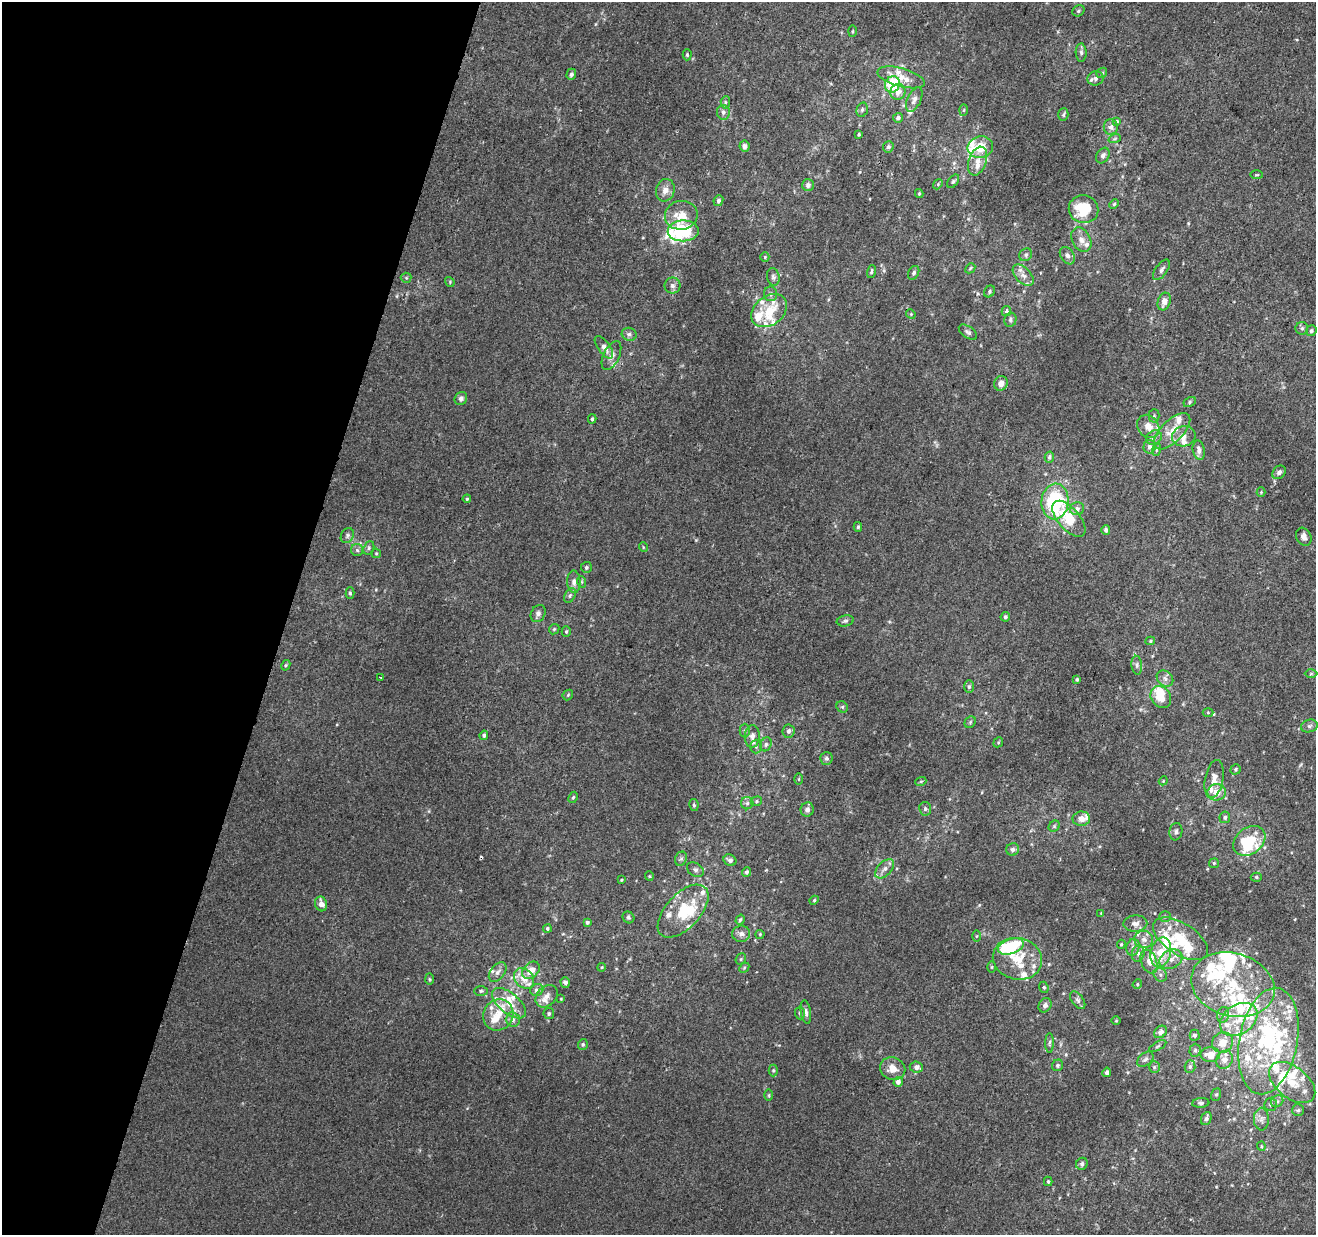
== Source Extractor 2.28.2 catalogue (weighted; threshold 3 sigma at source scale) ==
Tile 9 of 4 x 4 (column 1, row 3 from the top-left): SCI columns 21-1334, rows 1557-2789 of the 5290 x 5516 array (HDU 1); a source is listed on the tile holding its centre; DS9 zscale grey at full resolution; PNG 1318 x 1237 px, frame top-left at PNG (2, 2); each listed source drawn as its Kron ellipse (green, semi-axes under 4 px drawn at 4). Shown black and unused: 22% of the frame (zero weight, under 2 of 3 exposures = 2% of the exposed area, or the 3 px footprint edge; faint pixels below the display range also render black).
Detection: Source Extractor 2.28.2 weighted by HDU 2 'WHT'; one run over the whole footprint, this tile lists its part. Background 0.00623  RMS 0.0056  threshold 0.0254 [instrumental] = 3 sigma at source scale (4.5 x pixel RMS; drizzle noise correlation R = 1.50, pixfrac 1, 0.0396/0.0396 arcsec/px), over >= 5 px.
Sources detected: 323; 2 inside a brighter object's white glare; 4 cosmic-ray / hot-pixel residue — neither listed nor drawn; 86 inside a brighter listed object's ellipse — not listed separately; the other 231 listed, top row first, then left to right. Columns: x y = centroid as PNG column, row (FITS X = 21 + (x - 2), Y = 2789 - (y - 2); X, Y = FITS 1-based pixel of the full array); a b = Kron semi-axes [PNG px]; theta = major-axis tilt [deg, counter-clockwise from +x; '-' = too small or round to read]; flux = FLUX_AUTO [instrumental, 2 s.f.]
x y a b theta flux
1078 11 6 5 - 1
852 31 5 3 - 0.6
1081 53 9 5 -89 1.6
687 55 5 4 - 0.92
1102 73 6 4 45 0.83
571 74 6 5 - 1.4
901 77 24 9 -15 8.1
1095 78 8 7 - 2.2
892 84 8 7 - 37
898 92 8 7 - 4.2
914 99 13 6 64 2.9
725 102 6 4 84 0.89
862 110 7 5 74 1.4
964 110 6 4 88 0.79
723 112 7 6 - 2.1
1063 115 6 5 - 0.9
898 118 5 5 - 1.6
1117 121 4 3 - 2.8
1111 127 7 7 - 2.8
859 134 3 3 - 0.69
1115 138 6 4 20 0.86
744 146 5 5 - 1.9
888 147 6 5 - 1.3
980 147 13 10 11 10
1103 156 8 6 59 2.1
978 161 15 9 71 5
1257 175 6 3 -1 0.55
953 181 8 4 52 1.1
938 184 5 4 - 0.75
808 185 6 6 - 2.1
665 190 11 9 73 4.2
919 193 4 4 - 0.58
718 201 5 4 - 1.3
1114 204 5 4 - 0.71
1084 209 15 14 - 20
681 215 16 14 10 11
683 231 15 10 0 43
1081 240 13 9 -62 4.1
1026 255 7 6 - 1.3
1067 256 9 6 -56 2.4
765 257 5 4 - 0.64
970 268 6 4 46 0.66
1161 270 12 6 54 1.9
871 272 6 3 73 0.94
914 273 7 5 64 1.1
1023 275 13 7 -47 3.5
773 277 9 6 -80 1.5
406 278 5 5 - 0.73
450 282 5 4 - 0.64
672 286 8 8 - 2.1
989 291 6 5 - 1.2
770 294 7 6 - 1.7
1164 302 9 6 74 4.1
769 311 20 14 38 13
1006 311 5 4 - 1.8
911 314 5 4 - 0.64
1010 320 7 6 - 1.3
1302 328 6 6 - 1.3
1311 331 5 5 - 1.3
968 332 10 5 -35 1.7
629 334 7 6 - 1.7
604 347 13 6 -53 3.4
611 356 16 8 64 3.5
1001 383 7 6 - 3.5
461 398 7 6 - 1.9
1190 402 6 4 29 0.94
1154 416 6 5 - 0.87
592 419 4 3 - 0.92
1148 426 12 10 -50 5.2
1172 431 23 11 45 9
1184 436 12 10 12 4.3
1154 438 8 6 33 2
1149 447 7 6 - 2
1156 450 6 3 72 0.71
1199 450 10 6 -79 2.6
1049 457 5 4 - 1.5
1279 472 7 6 - 1.7
1261 492 4 4 - 0.53
467 499 4 3 - 0.62
1055 501 18 13 86 51
1077 509 7 6 - 2.3
1069 519 22 11 -49 16
858 527 5 4 - 0.96
1106 530 4 4 - 1.9
347 536 8 6 60 1.4
1304 537 9 7 -60 2.8
643 547 5 3 - 0.44
369 548 7 5 69 1.4
357 550 6 6 - 1.3
376 553 5 4 - 0.69
586 567 5 5 - 1.1
574 582 11 6 -87 2.6
582 582 6 3 -72 0.62
350 593 6 4 -89 0.94
570 596 8 5 63 1.3
538 614 9 7 60 2
1005 617 5 4 - 1.2
845 621 8 5 10 1.2
554 629 6 4 44 0.77
566 632 5 4 - 0.79
1150 641 5 4 - 0.79
286 665 5 4 - 0.76
1137 665 9 5 -85 1.4
1311 674 6 4 1 0.67
381 677 3 2 - 0.81
1077 679 4 3 - 0.85
1165 679 9 7 -43 2.3
969 687 6 5 - 1.1
568 695 6 4 47 0.76
1161 697 12 9 -56 10
842 707 6 5 - 0.89
1208 712 5 3 - 0.57
970 722 6 5 - 0.86
1309 726 8 6 16 1.6
745 730 7 5 89 1.2
788 731 6 6 - 1.8
484 735 5 4 - 1.3
752 736 11 7 89 3.8
998 742 5 4 - 0.67
766 744 7 5 62 1.3
756 747 7 5 90 1.5
826 758 6 6 - 1.5
1236 769 5 5 - 1
799 779 6 4 90 0.57
1214 779 19 9 79 6
921 781 5 3 - 0.62
1163 781 4 3 - 0.51
1217 792 9 8 - 6.5
573 797 6 4 62 0.85
756 801 6 4 22 0.83
747 803 6 6 - 1.6
694 805 6 4 -78 0.83
925 809 7 6 - 1.4
807 810 7 6 - 2.1
1225 817 6 5 - 1.4
1081 819 9 7 3 4.3
1054 826 6 5 - 0.93
1176 832 9 6 80 1.7
1249 841 18 13 38 24
1013 849 6 6 - 1.8
681 859 7 5 66 1.4
730 860 7 5 -28 2.2
1214 863 5 5 - 0.69
885 869 12 6 46 2.9
695 870 9 6 -33 1.7
747 872 5 4 - 1.3
649 876 5 4 - 0.63
1256 877 6 4 0 0.83
621 880 4 3 - 0.58
814 900 4 4 - 0.64
321 904 7 6 - 3.9
683 911 32 17 47 25
1101 913 4 4 - 0.45
628 917 6 5 - 1.1
1165 917 6 5 - 0.98
740 920 5 4 - 0.94
587 922 4 4 - 1.4
1135 924 12 8 2 3.3
547 928 4 4 - 0.91
741 934 9 8 - 2.6
760 934 4 4 - 0.6
976 936 6 4 89 0.63
1144 939 9 8 - 3.4
1180 939 31 15 -33 20
1121 944 4 3 - 0.68
1011 946 13 7 17 33
1133 947 8 6 75 2.1
1161 952 15 10 75 13
1138 954 8 6 75 2
741 959 6 5 - 0.92
1017 959 25 20 -13 18
1171 959 12 9 29 4.7
1149 961 12 7 -68 3.8
602 967 4 3 - 0.49
991 967 6 4 89 0.63
744 968 6 4 46 0.77
531 970 10 7 45 6.1
498 972 11 7 52 2.8
1160 975 7 6 - 1.5
524 978 11 9 -48 6.3
429 979 6 4 -88 0.74
565 982 5 4 - 2.3
1137 984 5 4 - 0.66
1233 985 42 31 -16 42
1044 987 6 4 -67 0.79
537 990 6 6 - 2.4
481 991 7 5 0 1
547 996 13 9 46 3.8
561 999 3 3 - 0.42
1078 1000 10 6 -53 1.7
509 1003 20 10 -40 9.1
1045 1005 7 6 - 2.1
806 1012 12 5 -80 2
800 1013 6 5 - 1.1
549 1014 5 5 - 1.1
498 1015 16 15 - 9.7
1223 1015 8 6 74 1.5
1239 1019 20 14 34 13
513 1020 7 7 - 2.2
1116 1021 5 3 - 0.45
1161 1032 7 5 41 2.2
1195 1035 5 5 - 1.4
1268 1041 54 29 79 66
1223 1042 11 10 - 6.5
1049 1043 10 4 89 1.1
583 1044 5 5 - 0.95
1158 1046 9 3 29 0.79
1195 1050 6 5 - 1.1
1210 1055 10 7 -1 6.6
1145 1059 9 6 40 1.6
1224 1060 9 8 - 4.1
1058 1065 6 5 - 1.1
916 1067 6 5 - 3.1
1154 1067 6 5 - 0.93
1190 1067 6 5 - 1.1
893 1069 13 11 -21 6.1
773 1070 6 4 89 0.87
1107 1072 4 4 - 1.8
898 1082 5 4 - 2.6
1292 1082 27 16 -38 14
769 1095 6 4 90 0.68
1216 1095 6 5 - 1
1277 1101 6 5 - 1.5
1201 1103 8 5 5 1.2
1271 1104 6 6 - 1.3
1298 1110 6 6 - 1.2
1206 1119 7 5 66 1.9
1261 1119 11 7 90 2.6
1261 1146 4 4 - 0.62
1082 1164 6 5 - 1.6
1048 1181 5 4 - 0.79